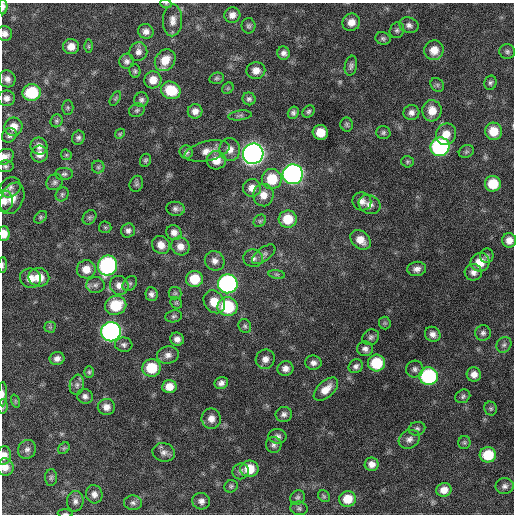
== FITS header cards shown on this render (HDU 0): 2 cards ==
NAXIS1  =                  512 / Axis length
NAXIS2  =                  512 / Axis length

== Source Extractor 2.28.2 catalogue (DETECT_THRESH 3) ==
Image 512 x 512 px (HDU 0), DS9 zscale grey, 1 PNG px = 1 image px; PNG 516 x 516 px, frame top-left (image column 1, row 512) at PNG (2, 3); each listed source drawn as its Kron ellipse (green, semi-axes under 4 px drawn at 4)
Background 659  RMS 20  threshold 59.6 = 3 sigma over >= 5 px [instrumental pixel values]
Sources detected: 182; all 182 listed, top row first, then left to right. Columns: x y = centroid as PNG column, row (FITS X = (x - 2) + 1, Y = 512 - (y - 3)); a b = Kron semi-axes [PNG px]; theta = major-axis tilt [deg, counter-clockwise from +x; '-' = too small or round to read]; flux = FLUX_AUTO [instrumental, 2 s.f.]
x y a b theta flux
166 4 6 3 -18 1400
3 7 8 4 89 5300
232 15 8 7 - 7900
173 20 16 9 87 10000
351 22 9 8 - 12000
409 25 10 7 -16 5700
249 26 8 7 - 3200
397 30 8 7 - 3600
146 31 8 7 - 7200
5 34 8 7 - 6800
383 38 8 6 -17 3200
71 46 8 7 - 12000
88 46 7 4 -90 2100
434 50 10 9 - 18000
507 51 8 7 - 3600
138 52 9 9 - 7300
284 53 6 6 - 5400
165 60 12 9 52 23000
127 61 7 7 - 4900
351 66 10 6 78 4200
256 70 9 8 - 11000
135 71 7 5 -78 2700
217 78 7 5 15 2700
7 79 8 8 - 7300
153 80 8 8 - 15000
490 83 7 6 - 3300
437 85 7 6 - 2800
228 88 6 5 - 2200
171 90 10 8 -21 40000
32 92 9 8 - 63000
7 98 8 7 - 7000
115 99 8 4 59 2200
249 99 6 6 - 3600
141 100 7 7 - 3800
68 108 7 5 -90 2600
137 110 8 6 26 2900
195 111 7 7 - 8000
309 111 7 5 45 2800
432 111 10 9 - 17000
293 113 6 5 - 3500
411 113 8 7 - 6100
240 115 12 5 7 3500
56 121 7 5 62 2500
347 125 7 6 - 2700
14 127 9 9 - 15000
493 131 8 8 - 25000
320 132 7 7 - 22000
383 133 7 6 - 3000
120 134 5 4 - 1700
446 134 11 10 - 16000
9 135 8 6 46 4100
78 138 7 6 - 3800
39 146 9 8 - 7800
440 147 9 9 - 240000
230 149 11 10 - 11000
207 151 23 10 13 15000
186 152 7 6 - 3700
466 152 8 6 25 2700
40 154 8 8 - 10000
253 154 10 10 - 910000
66 155 6 5 - 1900
5 157 10 7 29 8300
145 160 6 5 - 2600
216 160 9 9 - 17000
407 162 6 5 - 2200
5 166 8 6 4 3300
98 167 6 6 - 3000
64 174 9 6 1 3600
293 174 10 10 - 510000
272 179 10 10 - 37000
54 182 9 7 41 4300
136 184 8 6 68 3400
493 184 8 8 - 33000
10 187 11 9 45 6400
252 188 9 9 - 11000
62 194 7 6 - 3000
263 195 11 10 - 13000
12 198 16 11 65 18000
4 201 11 9 -85 9600
362 201 9 9 - 7700
369 205 11 9 -26 8400
175 209 9 7 -7 4700
40 217 7 5 42 2400
89 217 8 6 53 3100
288 219 9 8 - 30000
260 221 7 5 45 2600
105 227 6 5 - 2100
128 230 7 7 - 5000
174 232 7 7 - 7500
4 234 7 5 89 14000
360 240 11 8 -42 14000
509 240 7 7 - 9900
161 245 9 8 - 11000
180 246 9 8 - 10000
264 254 13 6 37 5600
487 256 7 6 - 3500
253 258 10 8 -6 6200
215 261 10 9 - 8000
480 262 9 9 - 22000
3 265 8 3 86 2300
107 266 10 9 - 240000
86 269 9 9 - 16000
417 269 9 7 7 6800
473 272 8 8 - 7000
277 274 8 4 -8 2500
39 277 10 9 - 20000
30 278 10 9 - 14000
194 279 8 8 - 31000
130 284 8 6 50 3100
228 284 10 9 - 330000
95 285 9 8 - 5000
119 285 10 9 - 9300
175 293 6 6 - 2800
151 294 7 6 - 4900
214 302 12 10 -54 21000
176 303 6 5 - 2100
116 305 11 9 20 44000
227 307 10 9 - 76000
174 316 8 6 10 3200
385 323 6 6 - 2200
245 326 7 6 - 3000
50 327 5 5 - 2600
111 332 10 9 - 440000
483 333 8 7 - 4100
433 334 8 7 - 6700
371 337 8 7 - 4100
177 339 7 6 - 6800
124 345 9 7 -5 4300
504 345 8 7 - 3700
365 349 8 7 - 5300
168 355 11 8 9 7400
57 359 7 6 - 6200
265 359 10 9 - 9200
313 363 8 7 - 6300
376 363 8 8 - 51000
356 366 7 6 - 4600
151 368 9 9 - 42000
285 368 8 7 - 7600
415 369 9 8 - 4900
89 372 6 5 - 2200
474 374 7 7 - 8200
428 376 9 9 - 160000
221 383 7 6 - 5500
77 385 10 7 81 5100
169 386 7 6 - 14000
326 389 15 8 43 15000
3 394 12 4 89 4500
85 396 8 7 - 4900
463 396 8 6 32 3300
15 401 7 4 -72 1800
3 406 7 5 85 2600
106 407 8 8 - 8500
491 408 7 6 - 2600
284 414 8 7 - 5100
211 419 10 9 - 10000
417 429 8 6 13 3500
278 436 9 7 -2 5100
409 439 11 9 28 6700
464 442 7 6 - 2400
274 445 8 7 - 4200
64 448 6 5 - 2600
27 449 9 9 - 5900
164 452 11 9 -13 7200
4 455 9 7 82 10000
488 455 8 7 - 40000
372 464 7 6 - 8600
5 467 8 8 - 11000
249 469 9 8 - 27000
241 471 8 8 - 4200
51 477 8 6 87 3100
231 486 7 6 - 2700
505 486 9 8 - 5200
444 490 7 6 - 11000
94 494 9 8 - 7100
324 496 6 5 - 2200
298 497 8 6 41 3600
348 499 8 8 - 24000
75 501 10 8 85 6100
201 501 9 8 - 6300
133 503 9 7 -4 4500
299 508 8 7 - 3400
65 514 7 2 -3 1700
At the frame edge (FLAGS 8, measured only in part): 13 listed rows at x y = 166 4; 3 7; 5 34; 5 157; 4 201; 4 234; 509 240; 3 265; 3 394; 3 406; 4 455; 5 467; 65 514